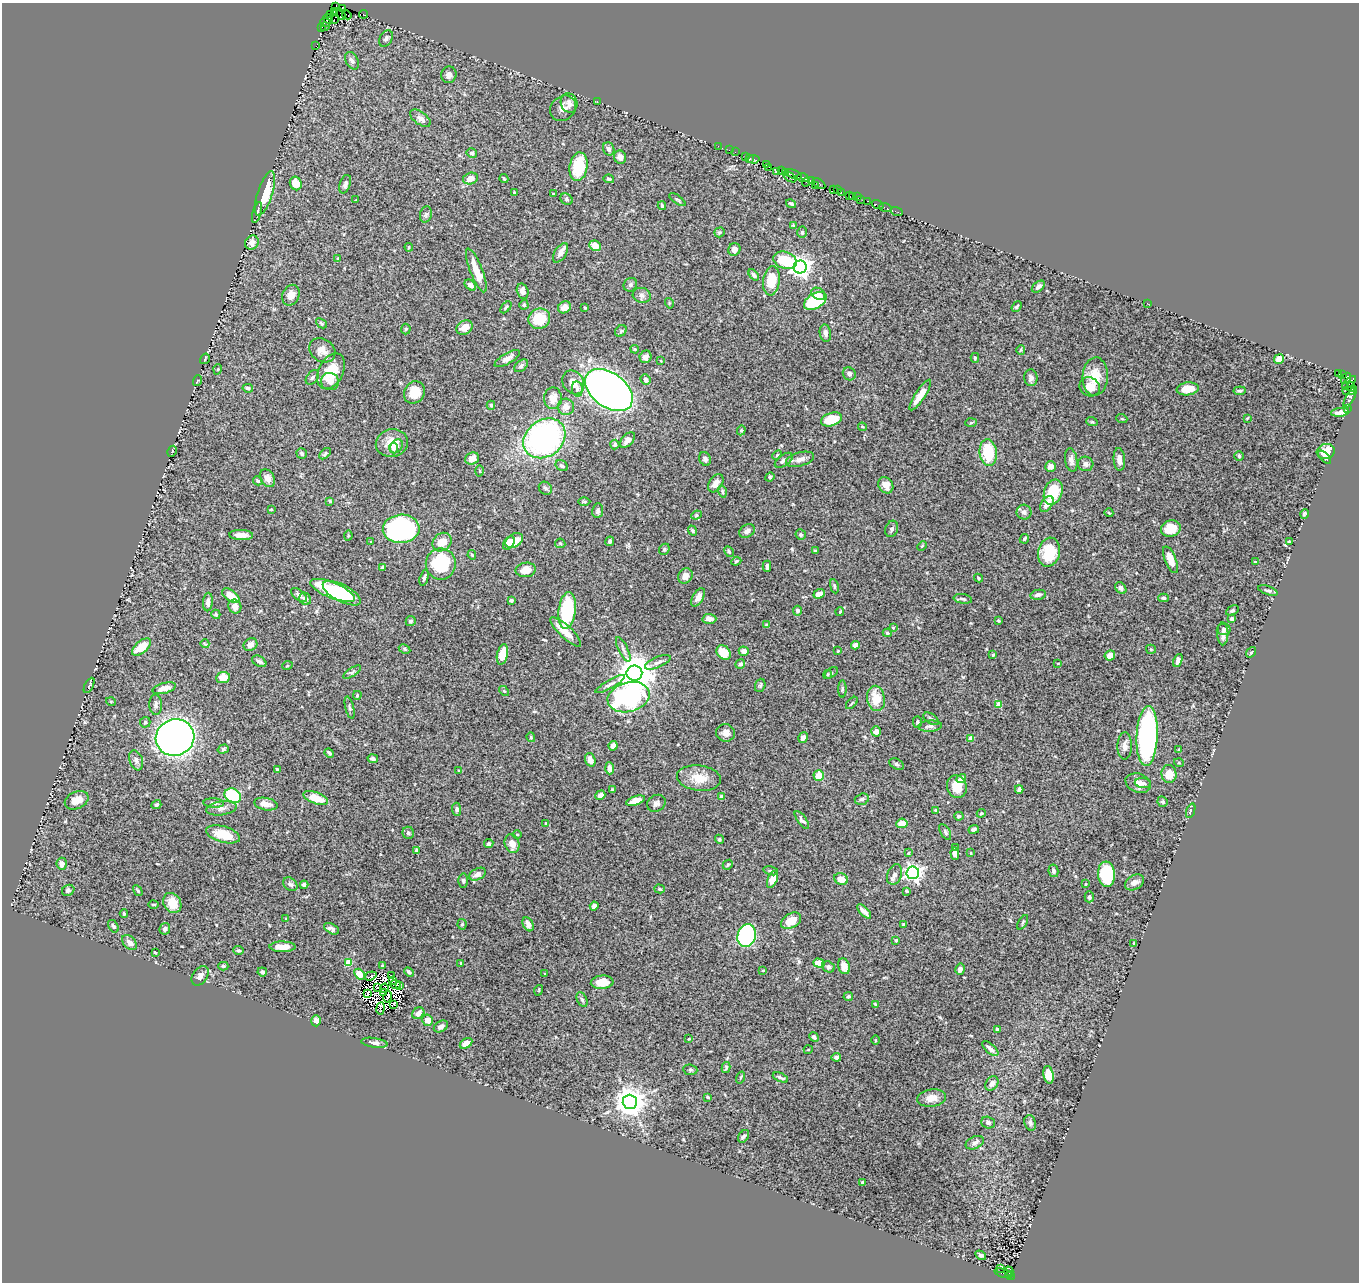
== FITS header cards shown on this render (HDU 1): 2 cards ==
NAXIS1  =                 1357
NAXIS2  =                 1280

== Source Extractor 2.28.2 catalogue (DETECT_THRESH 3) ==
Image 1357 x 1280 px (HDU 1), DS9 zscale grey, 1 PNG px = 1 image px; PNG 1361 x 1284 px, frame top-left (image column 1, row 1280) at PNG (2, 3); each listed source drawn as its Kron ellipse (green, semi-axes under 4 px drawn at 4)
Background 0.829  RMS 0.021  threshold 0.0618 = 3 sigma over >= 5 px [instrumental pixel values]
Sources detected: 473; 9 with non-positive FLUX_AUTO (blend fragments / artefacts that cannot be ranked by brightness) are neither listed nor drawn; the other 464 listed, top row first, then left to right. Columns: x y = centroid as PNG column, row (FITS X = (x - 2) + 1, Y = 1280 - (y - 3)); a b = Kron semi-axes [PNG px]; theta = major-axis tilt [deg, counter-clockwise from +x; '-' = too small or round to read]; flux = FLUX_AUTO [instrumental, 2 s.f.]
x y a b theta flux
336 7 3 3 - 470
342 9 4 2 - 130
334 12 3 2 - 280
341 14 6 3 -62 360
363 14 4 2 - 59
330 15 3 3 - 67
347 15 5 3 - 92
328 19 5 2 - 96
334 20 3 2 - 49
325 22 5 4 - 150
322 27 3 2 - 46
325 27 5 3 - 99
386 39 9 6 62 4.6
316 46 2 2 - 20
352 61 9 6 -61 5.5
449 75 8 7 - 5.4
597 101 2 2 - 11
569 103 10 8 -71 8
563 108 14 11 39 9.1
420 118 12 6 -35 6.1
718 146 2 2 - 23
609 149 7 5 -71 4.1
729 150 2 2 - 41
735 152 2 2 - 27
472 153 5 4 - 2.4
745 156 3 2 - 68
620 157 7 6 - 5.8
750 159 3 3 - 66
754 159 6 3 -4 140
767 164 3 2 - 42
578 167 14 9 81 55
769 167 2 2 - 19
781 170 2 2 - 20
777 172 2 2 - 17
785 172 4 2 - 97
793 174 9 3 -24 170
790 177 7 3 -32 40
803 177 6 3 -21 280
504 178 4 3 - 1.6
470 179 7 6 - 11
609 179 5 3 - 1.9
811 181 4 3 - 63
806 182 4 2 - 43
296 183 7 5 -68 20
345 184 10 5 71 4.2
819 184 7 3 -36 200
815 185 4 2 - 64
833 190 3 2 - 41
837 190 3 2 - 54
265 193 23 7 72 40
514 193 3 3 - 3.6
841 193 3 2 - 57
553 194 3 3 - 1.1
849 195 2 2 - 49
852 196 3 2 - 40
857 197 2 2 - 45
566 199 6 5 - 2.5
860 199 2 2 - 44
356 200 3 2 - 1
677 200 9 3 -36 1.8
868 201 3 2 - 26
791 204 5 3 - 2
878 205 6 2 -18 43
662 206 4 3 - 2
885 207 6 3 -19 21
257 212 10 4 73 3.3
897 212 6 2 -19 20
426 214 8 6 74 3.2
793 225 4 4 - 1.3
719 232 5 5 - 2.1
802 232 5 4 - 2
252 242 7 6 - 6.6
595 246 6 5 - 12
409 247 4 4 - 1.6
734 249 6 6 - 7.3
560 253 11 5 59 7.1
338 259 4 4 - 1.7
785 260 12 8 -20 54
800 267 6 6 - 830
476 270 23 6 -68 23
754 275 6 4 -51 3
771 281 15 8 83 34
470 285 6 4 -41 5.4
630 285 7 6 - 3
1038 287 7 4 38 6.3
523 291 8 5 -74 5.2
818 294 7 5 -33 8.5
291 295 11 8 66 10
642 295 9 7 -15 5.3
815 301 12 7 31 73
669 303 5 3 - 1.3
1147 303 3 2 - 2.6
524 305 5 4 - 2.3
506 307 7 4 49 2.6
564 307 7 5 36 11
1017 307 6 3 49 1.9
585 308 3 2 - 1.2
539 319 11 10 - 38
321 323 6 4 -41 2.1
465 327 8 6 28 13
406 329 5 5 - 1.7
621 331 6 5 - 2.2
825 333 8 5 -80 6.2
635 349 4 3 - 1.6
322 350 14 11 -35 11
1021 350 5 4 - 1.5
645 357 6 6 - 6.5
975 358 5 4 - 1.9
205 359 5 2 - 1.5
507 359 14 5 31 7.1
1279 359 5 4 - 9.4
661 361 3 2 - 0.84
521 366 8 5 39 3.2
218 369 5 3 - 1.2
331 371 19 12 63 39
849 374 7 6 - 4.3
1339 374 3 2 - 72
1342 374 3 3 - 50
1095 376 19 12 86 27
312 377 8 5 52 3.2
1031 378 8 6 -85 5.6
1346 378 6 3 56 75
646 380 5 5 - 4.1
197 381 5 3 - 0.94
330 382 9 8 - 6.7
573 382 12 10 -56 16
1349 383 8 4 44 920
1090 387 10 9 - 16
1351 387 5 3 - 110
248 388 5 4 - 3.1
577 389 7 5 -81 3.3
1188 389 11 6 7 18
609 390 27 17 -37 930
1240 391 6 3 7 2.2
1348 391 6 4 -3 130
414 392 11 10 - 26
920 395 18 5 56 18
1350 397 12 4 64 280
553 398 11 9 89 15
491 405 4 3 - 1.6
566 407 8 8 - 11
1347 408 2 2 - 17
1340 412 9 4 7 8.3
1247 418 4 2 - 1.1
831 419 11 6 19 33
1122 419 6 3 -20 1.3
1092 422 6 3 -18 1.5
971 423 6 4 3 1.4
862 427 4 3 - 1.6
741 430 5 4 - 1.7
544 438 22 18 37 360
627 440 9 5 48 6.1
392 443 16 13 13 22
615 444 5 4 - 2.7
396 446 7 5 52 4.3
393 448 5 4 - 3.6
172 451 6 4 60 1.5
1326 452 9 7 14 16
988 453 13 8 -83 56
302 454 5 5 - 2.4
325 454 7 4 44 2.1
777 455 5 3 - 1.6
1239 456 4 4 - 1.7
1325 457 8 4 -46 3.2
472 458 7 6 - 12
705 459 7 5 -63 3.8
800 459 14 7 16 8.2
1119 459 11 5 -86 7.5
784 460 10 5 36 4.7
1071 460 12 6 -81 6.3
1086 464 8 7 - 5
562 466 6 5 - 3.1
1050 466 5 5 - 7.1
480 471 5 3 - 1.5
770 477 5 4 - 1.6
268 478 9 6 -59 9.8
258 481 5 4 - 2.1
716 483 10 6 56 8.2
886 485 9 7 -57 9.6
545 488 7 6 - 3.2
722 491 6 4 -74 2.2
1053 492 13 9 70 46
330 501 3 3 - 1.6
584 502 6 4 0 1.6
1047 504 9 5 55 9.7
271 509 3 2 - 1.1
598 511 7 5 83 3.9
1024 512 7 7 - 5.1
1109 513 4 3 - 1.3
1304 514 5 3 - 2.5
696 515 5 4 - 2
1171 528 10 8 19 19
401 529 18 14 4 280
892 529 8 6 68 3.4
692 531 5 3 - 1.9
747 531 8 6 34 5.1
241 535 12 5 -2 11
801 535 5 5 - 2.8
348 536 5 3 - 1.4
1024 539 5 4 - 2.6
514 541 9 6 31 26
610 541 5 4 - 2.5
371 542 4 3 - 1.4
442 542 10 8 42 17
1289 542 4 3 - 1.7
509 543 7 5 55 13
560 543 5 5 - 1.8
922 546 5 3 - 1.2
664 549 6 5 - 1.9
815 551 3 3 - 1.6
729 552 6 4 -63 1.7
1049 552 15 11 75 43
472 555 4 3 - 1.8
1170 560 14 5 -68 17
736 561 5 4 - 1.7
1255 562 4 4 - 1.5
441 564 15 15 - 75
767 566 5 3 - 4.1
383 567 4 4 - 3.1
526 570 10 7 7 15
685 576 8 7 - 7.8
424 578 8 4 74 2.9
979 578 4 3 - 1.5
834 586 7 3 -79 1.8
1121 588 6 5 - 4.2
333 590 24 8 -22 99
1268 591 10 4 -18 3
342 593 21 8 -27 86
819 594 6 4 22 9.8
299 595 9 5 -39 4.3
1038 595 8 5 12 5.1
231 596 10 5 -34 22
698 597 10 5 61 7.9
1163 598 5 4 - 2.3
305 599 6 5 - 6.1
963 599 9 4 -9 3.5
511 600 4 3 - 2.6
208 602 9 5 86 7.3
235 606 7 6 - 10
567 610 18 8 83 110
1232 610 7 4 29 2.6
797 611 5 4 - 4.4
840 612 4 3 - 1.5
216 614 4 4 - 2.5
709 619 7 5 -1 9.9
1232 619 4 3 - 5.2
999 620 3 3 - 1.5
411 621 5 4 - 2.4
767 625 4 3 - 2.5
893 628 3 2 - 1
1224 629 7 5 9 3.6
566 632 20 6 -44 16
887 633 4 3 - 2
1223 634 11 5 -90 7.4
205 644 4 2 - 1.2
250 645 7 6 - 6.8
855 645 4 4 - 4.9
141 647 11 6 40 30
404 649 6 4 -28 2
623 649 13 4 -64 4.7
1151 649 5 4 - 1.8
744 651 5 4 - 8.3
838 651 4 4 - 1.1
1251 652 6 3 51 1.8
724 653 8 6 -47 21
502 654 10 5 77 19
993 655 4 3 - 1.4
1110 655 5 5 - 15
1178 660 7 4 67 6.2
259 661 8 5 -31 3.7
658 662 13 5 23 5.5
1058 663 3 2 - 0.94
740 664 5 4 - 3.3
287 666 5 3 - 1.2
352 672 10 4 34 2.7
634 673 8 7 - 3700
831 673 7 4 35 2
828 674 5 3 - 1.2
223 677 7 5 8 15
610 684 16 4 30 5.3
89 685 8 2 62 1.5
760 685 7 5 69 2.2
164 688 12 5 15 13
842 689 8 3 -90 2
504 691 6 3 -43 1.4
357 695 4 3 - 1.6
629 697 21 14 15 210
876 698 13 9 -81 27
111 702 5 3 - 1.3
852 703 7 2 46 1.5
156 705 10 6 -88 4.2
999 705 4 4 - 26
350 708 11 4 -76 2.6
931 719 9 5 -34 2.9
145 722 5 5 - 2.7
917 722 6 4 -90 2.1
930 726 12 5 4 4.9
876 731 5 5 - 6.9
726 733 9 8 - 7.6
1147 736 30 10 87 350
175 737 19 18 - 700
531 737 5 4 - 1.6
803 738 5 5 - 4.9
971 738 4 4 - 14
613 746 5 4 - 9.1
1125 746 13 7 89 8.6
223 749 6 4 19 2
1179 750 3 3 - 1.6
329 753 5 3 - 2.6
373 759 5 4 - 3.7
136 760 10 6 -71 5.3
590 760 7 5 -71 9.9
1179 763 5 3 - 1.1
896 764 8 5 -27 2.2
610 768 6 4 -85 5.6
277 769 3 2 - 1.3
459 771 4 3 - 1.3
1169 774 9 7 -85 18
819 776 5 5 - 18
699 778 22 12 -8 24
961 778 5 4 - 7.7
1138 783 13 9 -19 9
1143 783 8 5 -5 3.6
957 787 11 9 -71 21
1019 789 4 3 - 3.8
612 790 4 3 - 1.9
600 795 5 4 - 7.8
233 796 8 6 -27 120
721 797 3 3 - 3.8
316 798 13 5 -21 26
862 799 7 5 17 3.7
77 800 12 8 24 16
636 801 9 4 19 15
1162 802 5 5 - 2
214 803 10 5 -2 4.4
656 803 10 8 30 5.3
266 804 12 6 -10 9.7
156 805 5 4 - 2.3
221 808 15 7 8 7.7
457 809 7 4 -86 3
936 810 4 3 - 2.7
1191 811 7 3 70 3
981 813 4 4 - 1.5
959 816 4 4 - 3
802 820 10 4 -54 3.8
902 823 5 4 - 13
546 824 4 3 - 1.8
974 829 5 4 - 3.7
945 832 8 4 -60 2.8
408 833 6 5 - 3.2
223 834 17 8 -16 29
517 835 4 3 - 1.4
719 839 5 4 - 2.2
489 844 5 4 - 3
512 844 9 7 -68 12
955 847 4 2 - 0.9
417 850 4 3 - 4.3
908 853 4 3 - 1.3
955 853 6 4 -85 6.4
971 853 3 2 - 0.92
62 864 6 5 - 8.1
728 865 5 3 - 1.5
771 871 7 4 -13 2.2
1053 871 6 5 - 3.1
913 873 6 6 - 530
477 874 9 5 27 7
1106 874 12 8 -85 89
895 875 10 7 70 4.9
841 879 7 5 -27 16
772 880 9 5 67 13
463 881 7 4 -88 2.6
1134 882 10 7 31 8.1
290 884 8 6 -39 3.9
1086 884 3 2 - 0.84
304 885 4 4 - 3.8
660 889 5 4 - 2.2
68 890 6 5 - 3.6
138 891 6 3 -59 1.6
907 891 3 2 - 1.5
1089 897 5 4 - 2.6
172 903 10 8 -59 22
153 904 5 2 - 1.5
594 906 4 4 - 6.3
864 911 9 4 -45 6.7
124 914 4 3 - 1.8
286 919 4 2 - 0.93
791 921 11 7 32 22
1023 922 8 3 60 1.8
462 924 5 4 - 2.2
528 924 7 5 -62 7.7
903 924 3 3 - 1.2
113 926 7 4 -57 3.4
165 929 6 5 - 4.3
332 929 8 5 -29 4.8
747 936 11 9 76 190
896 940 4 3 - 1.3
130 943 9 5 -46 7.5
1133 943 3 2 - 0.74
283 947 13 5 0 14
239 950 5 4 - 2.2
155 953 3 2 - 1.3
349 962 4 4 - 33
461 963 3 2 - 1
819 963 6 4 -18 22
223 966 5 4 - 2.7
382 966 4 3 - 1.5
844 966 8 6 -72 10
828 967 6 5 - 3.6
960 969 5 5 - 5.1
763 970 3 3 - 1.2
262 972 5 4 - 3.4
409 972 5 3 - 3
359 974 6 4 -50 14
545 974 4 3 - 1.1
200 976 11 7 55 6.7
371 976 6 3 18 0.18
392 976 4 2 - 0.35
392 980 3 2 - 1.6
602 982 11 6 4 14
396 984 5 2 - 0.32
399 986 4 3 - 1.5
377 987 3 2 - 2.2
384 988 4 2 - 1.3
539 990 5 3 - 1.1
383 992 3 2 - 0.89
368 993 3 2 - 1.5
848 996 4 4 - 2.4
387 997 6 2 78 1.2
582 999 8 5 -62 2.7
394 1004 3 2 - 1.4
875 1004 3 2 - 1
380 1008 6 2 80 2.4
418 1013 6 5 - 8.6
428 1020 6 5 - 12
316 1021 5 4 - 7
441 1026 8 5 32 5.6
998 1029 3 3 - 2.3
814 1037 5 4 - 3.3
689 1039 4 3 - 1
876 1040 4 3 - 1.2
374 1043 13 4 -8 5.6
466 1043 7 4 30 10
990 1049 10 4 -41 5.5
808 1050 4 3 - 1.1
836 1057 5 3 - 4.1
726 1067 5 4 - 2.1
690 1070 7 5 -7 2.2
1049 1075 9 5 -80 26
740 1077 6 3 71 1.5
780 1077 8 3 -24 2.9
992 1083 8 6 55 6.3
708 1097 4 3 - 1.6
932 1098 14 8 7 12
630 1102 7 7 - 2200
988 1123 7 5 -18 3.6
1030 1123 8 5 -72 3.3
744 1136 7 5 54 3
975 1143 9 6 26 5.2
863 1183 4 3 - 8.7
981 1255 6 4 -32 3.3
1000 1268 2 2 - 58
1009 1271 4 3 - 260
1003 1273 9 3 -17 320
1010 1276 4 3 - 620
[9 non-positive-flux detections neither listed nor drawn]